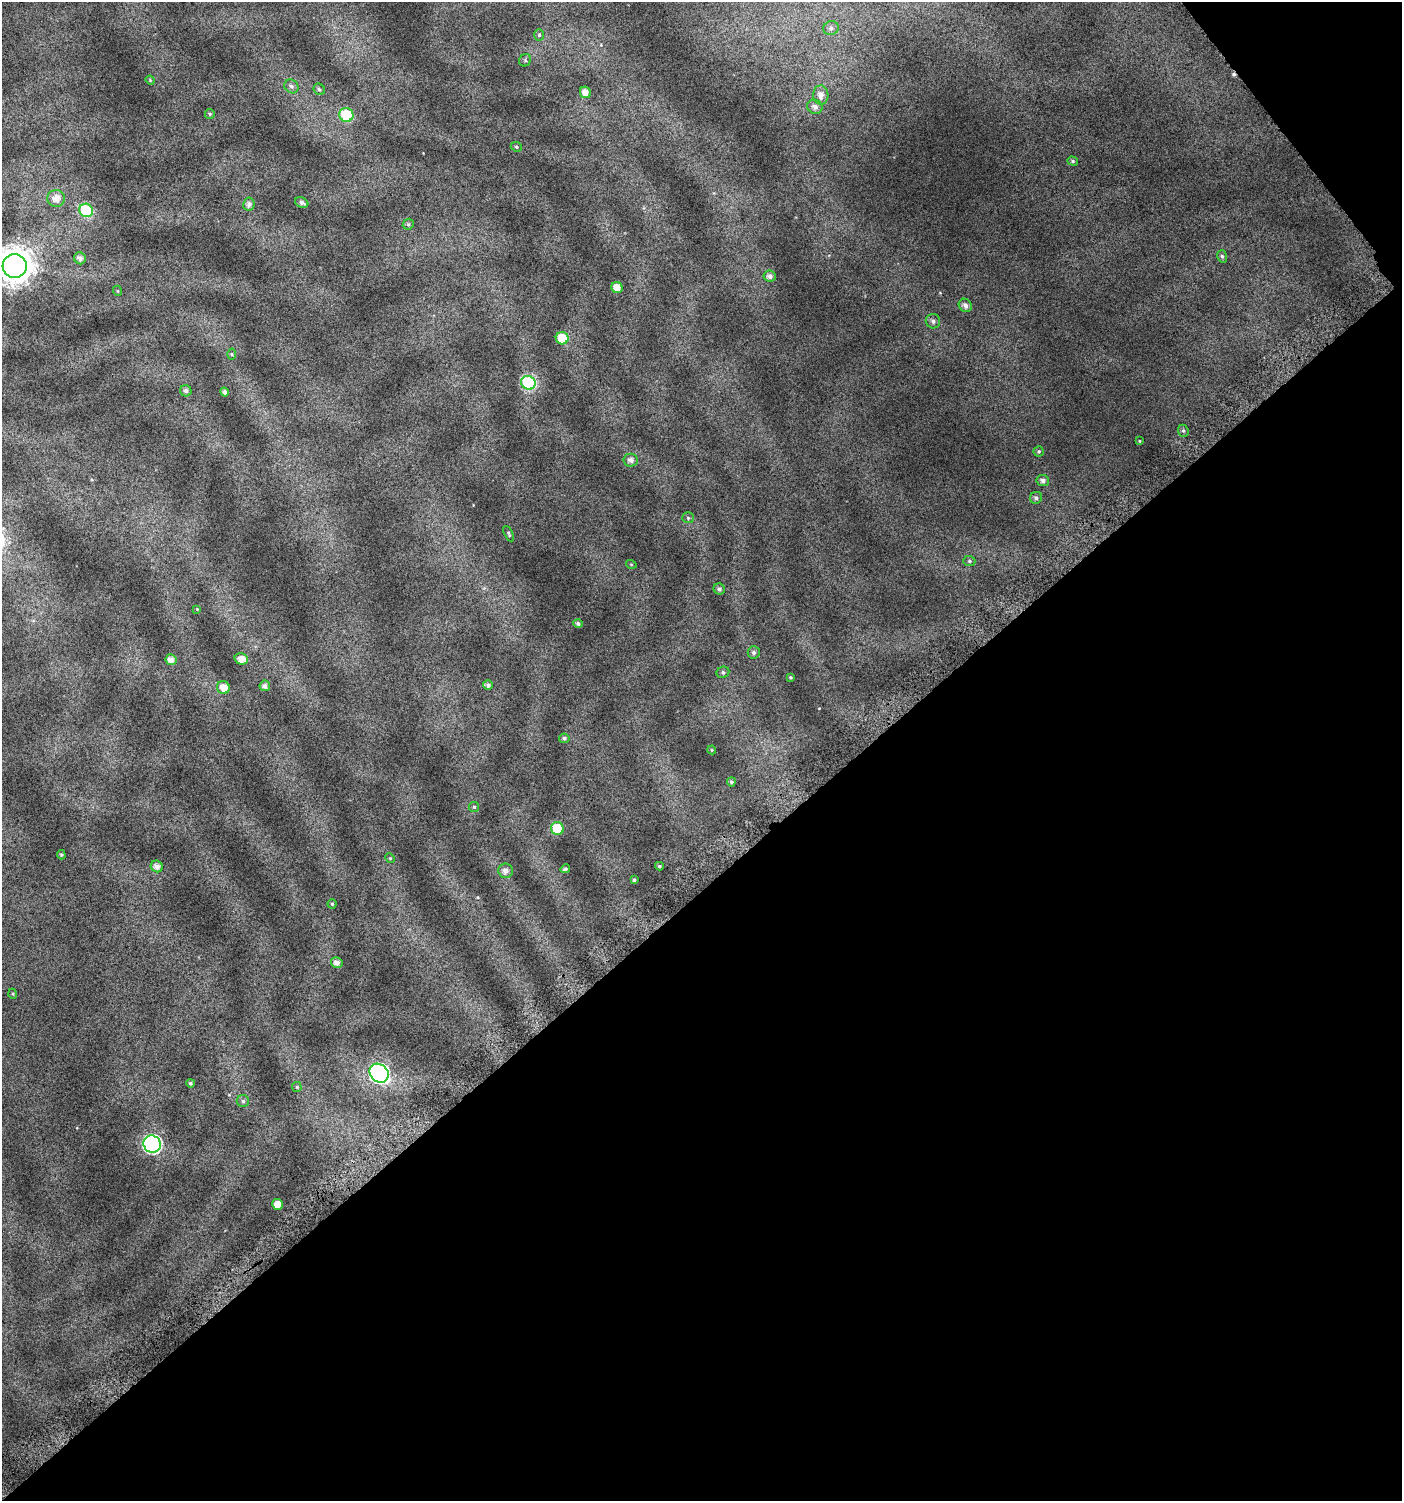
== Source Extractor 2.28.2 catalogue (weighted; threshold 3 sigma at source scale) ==
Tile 12 of 4 x 4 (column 4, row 3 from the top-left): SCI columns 4436-5835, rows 1532-3030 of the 6008 x 6064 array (HDU 1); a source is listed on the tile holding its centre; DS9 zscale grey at full resolution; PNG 1404 x 1503 px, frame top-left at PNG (2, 2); each listed source drawn as its Kron ellipse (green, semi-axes under 4 px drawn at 4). Shown black and unused: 42% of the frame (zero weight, under 4 of 7 exposures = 2% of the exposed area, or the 3 px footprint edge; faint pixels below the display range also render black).
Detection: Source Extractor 2.28.2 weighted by HDU 2 'WHT'; one run over the whole footprint, this tile lists its part. Background 0.0777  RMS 0.047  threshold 0.192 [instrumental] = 3 sigma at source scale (4.09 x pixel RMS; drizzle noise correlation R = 1.36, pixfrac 0.8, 0.0396/0.0396 arcsec/px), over >= 5 px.
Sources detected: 74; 1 cosmic-ray / hot-pixel residue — neither listed nor drawn; the other 73 listed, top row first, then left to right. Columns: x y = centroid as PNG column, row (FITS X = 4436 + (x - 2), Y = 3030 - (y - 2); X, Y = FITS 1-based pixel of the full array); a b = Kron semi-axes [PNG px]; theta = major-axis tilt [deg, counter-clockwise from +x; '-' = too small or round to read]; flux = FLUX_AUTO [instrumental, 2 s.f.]
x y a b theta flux
831 28 8 7 - 14
539 35 6 5 - 7.5
525 60 6 5 - 8
150 80 5 4 - 4
291 86 7 6 - 13
319 89 6 5 - 8.8
585 92 6 5 - 34
821 95 9 7 -87 27
815 107 8 7 - 18
210 114 5 5 - 5.4
346 115 7 7 - 180
516 147 6 4 -23 6.4
1073 161 5 4 - 7
56 198 9 8 - 42
302 202 7 5 -27 14
249 204 6 6 - 18
86 210 7 6 - 350
408 224 6 5 - 6.9
1222 256 6 5 - 8.7
80 258 6 5 - 21
15 266 12 11 - 8400
770 276 6 5 - 18
617 288 6 5 - 53
118 291 5 3 - 3.8
965 305 7 6 - 21
933 321 7 7 - 15
562 338 6 6 - 120
232 354 5 3 - 4.4
528 383 7 6 - 410
186 391 6 5 - 16
224 392 4 4 - 15
1183 431 6 5 - 8
1139 441 4 4 - 4
1039 451 5 5 - 6.6
631 460 7 6 - 20
1043 480 6 5 - 16
1036 498 6 6 - 13
688 518 5 5 - 6.8
509 534 8 3 -63 6.4
969 561 6 5 - 7.3
631 564 5 3 - 3.6
719 589 6 5 - 12
197 609 4 3 - 3.7
578 623 4 4 - 9.8
754 652 6 6 - 12
241 659 7 5 -18 37
171 660 5 5 - 33
723 672 6 5 - 9.2
790 677 4 4 - 5.9
488 685 5 5 - 14
265 686 5 5 - 18
223 687 7 6 - 41
564 738 5 4 - 9.4
712 750 4 4 - 4.7
731 782 4 4 - 8.6
474 807 5 5 - 6
557 829 6 6 - 170
61 855 5 4 - 5.2
390 858 5 4 - 4.9
157 866 6 5 - 27
659 866 4 3 - 6.1
565 869 5 3 - 7.5
506 871 7 7 - 23
634 880 3 3 - 6.5
332 904 4 4 - 5.2
337 963 6 5 - 25
13 994 5 3 - 4.4
379 1073 10 8 -43 1200
190 1083 4 4 - 7.6
297 1087 5 5 - 5.4
243 1101 6 6 - 11
152 1144 9 8 - 940
278 1204 5 5 - 52
Isophote crosses this tile's border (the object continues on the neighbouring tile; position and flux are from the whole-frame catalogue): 1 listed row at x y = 15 266